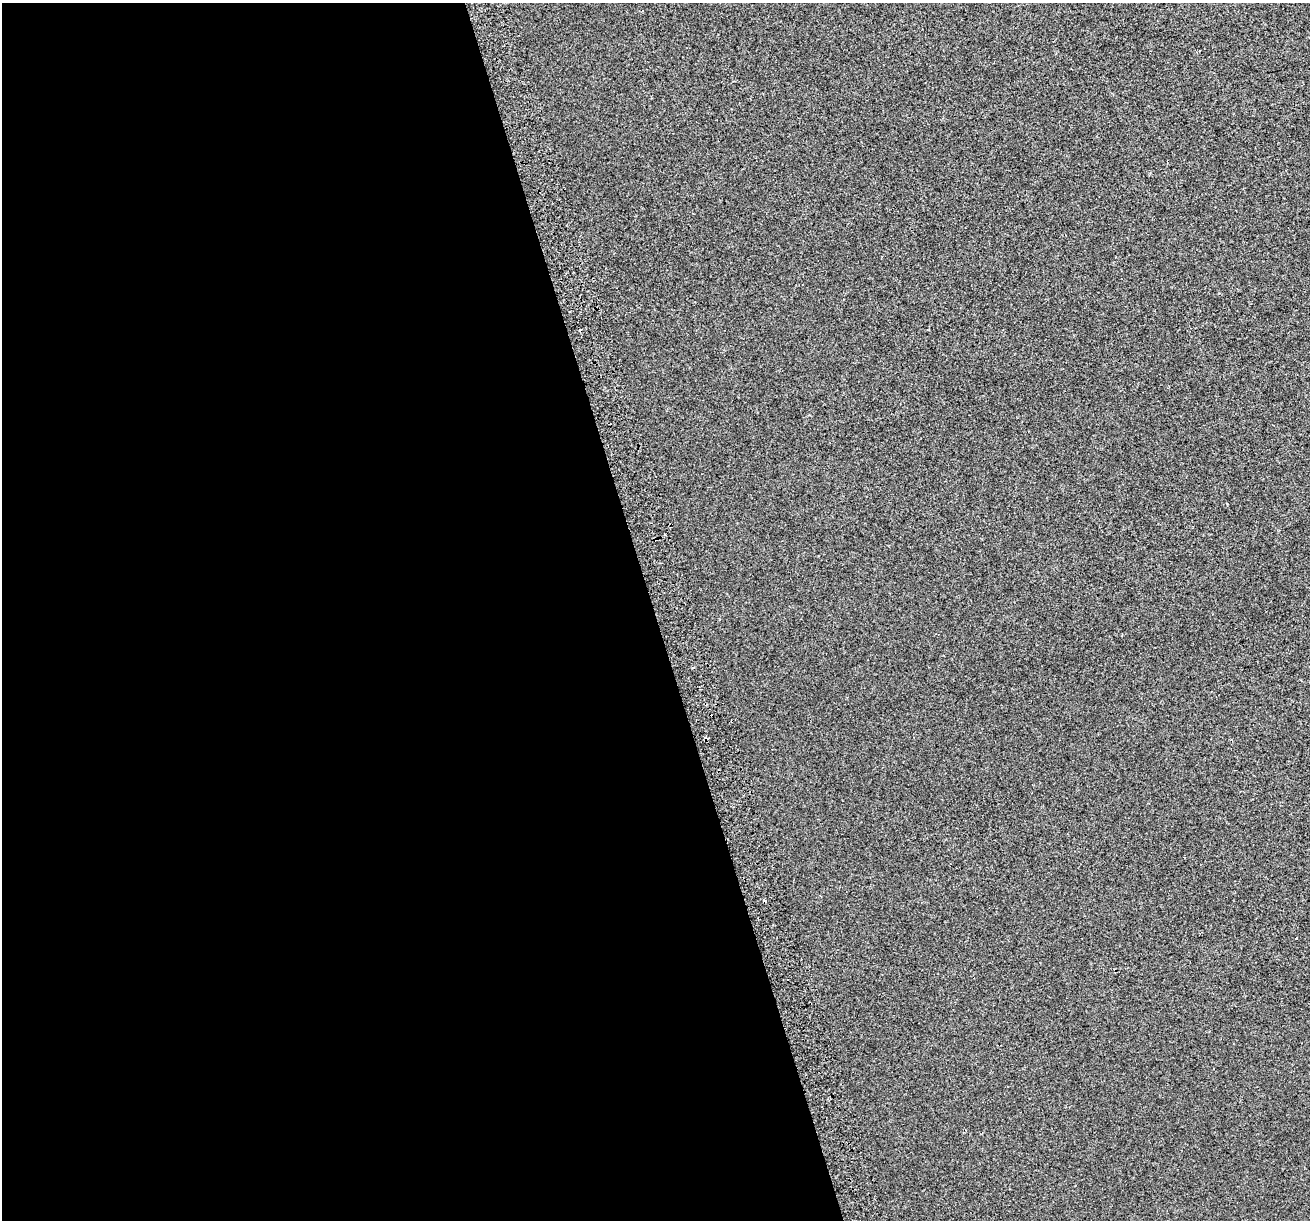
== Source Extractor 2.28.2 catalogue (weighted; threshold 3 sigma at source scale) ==
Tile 9 of 4 x 4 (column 1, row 3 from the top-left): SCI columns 43-1350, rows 1340-2557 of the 5314 x 5062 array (HDU 1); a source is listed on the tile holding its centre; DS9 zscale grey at full resolution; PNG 1312 x 1222 px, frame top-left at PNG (2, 3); no overlay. Shown black and unused: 50% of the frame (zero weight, under 2 of 3 exposures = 2% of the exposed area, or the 3 px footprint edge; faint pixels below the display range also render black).
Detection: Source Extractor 2.28.2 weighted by HDU 2 'WHT'; one run over the whole footprint, this tile lists its part. Background 7.35e-04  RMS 0.0073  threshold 0.0327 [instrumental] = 3 sigma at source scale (4.5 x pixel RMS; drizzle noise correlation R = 1.50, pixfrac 1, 0.0396/0.0396 arcsec/px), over >= 5 px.
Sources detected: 3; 1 cosmic-ray / hot-pixel residue — not listed; the other 2 listed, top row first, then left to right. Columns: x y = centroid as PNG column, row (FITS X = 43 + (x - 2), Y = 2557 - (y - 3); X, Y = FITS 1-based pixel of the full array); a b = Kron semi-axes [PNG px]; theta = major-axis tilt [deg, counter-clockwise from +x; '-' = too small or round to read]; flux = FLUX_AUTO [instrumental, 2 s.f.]
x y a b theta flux
693 668 4 3 - 0.87
1296 938 3 3 - 3.7